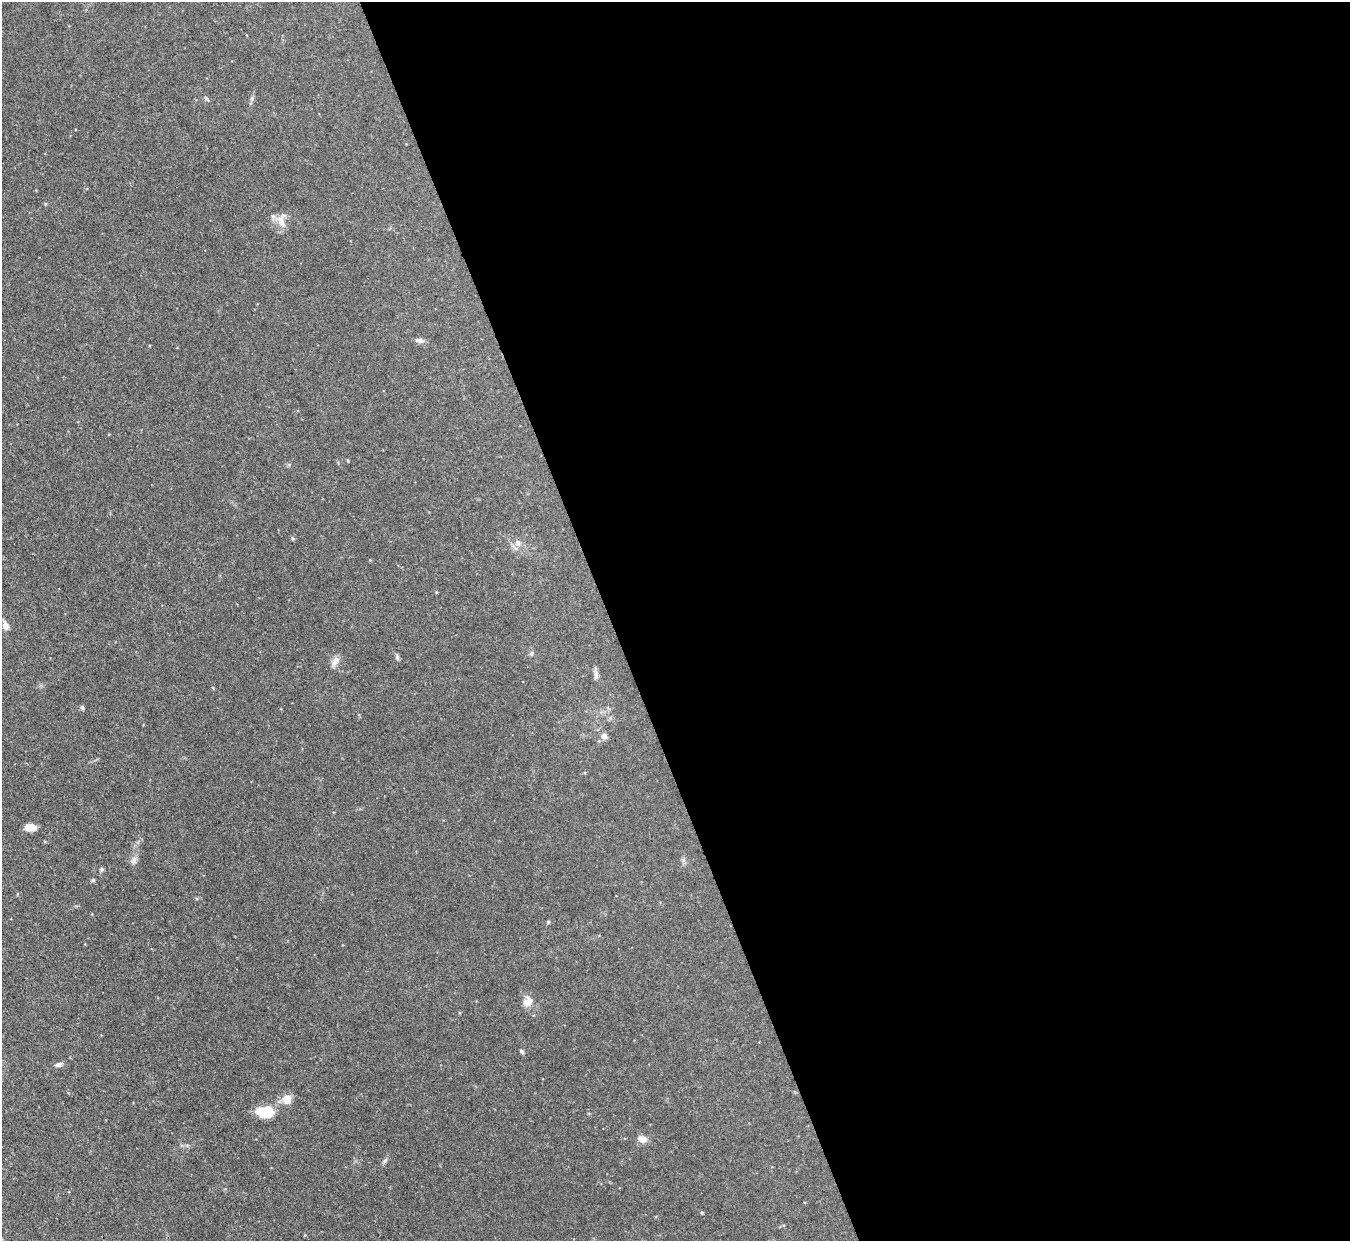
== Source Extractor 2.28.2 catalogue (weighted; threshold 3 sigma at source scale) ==
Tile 8 of 4 x 4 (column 4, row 2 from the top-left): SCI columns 4044-5391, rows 2624-3862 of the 5393 x 5373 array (HDU 1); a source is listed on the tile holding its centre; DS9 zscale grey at full resolution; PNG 1352 x 1243 px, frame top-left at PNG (2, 2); no overlay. Shown black and unused: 55% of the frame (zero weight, under 3 of 4 exposures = <1% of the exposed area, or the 3 px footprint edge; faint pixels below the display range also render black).
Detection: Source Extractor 2.28.2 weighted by HDU 2 'WHT'; one run over the whole footprint, this tile lists its part. Background 0.0909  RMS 0.0046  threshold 0.0206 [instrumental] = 3 sigma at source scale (4.5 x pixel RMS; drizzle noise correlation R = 1.50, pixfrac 1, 0.05/0.05 arcsec/px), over >= 5 px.
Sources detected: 28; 1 inside a brighter listed object's ellipse — not listed separately; the other 27 listed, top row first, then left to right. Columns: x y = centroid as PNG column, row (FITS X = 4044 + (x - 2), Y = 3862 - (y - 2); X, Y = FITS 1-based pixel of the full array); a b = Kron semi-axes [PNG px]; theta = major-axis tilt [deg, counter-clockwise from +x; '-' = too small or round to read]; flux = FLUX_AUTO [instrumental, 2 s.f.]
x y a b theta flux
281 221 18 9 -71 4.2
419 340 12 6 -9 1.7
348 460 5 3 - 0.44
293 539 6 3 -20 0.55
518 543 9 7 -65 2
370 560 3 3 - 0.35
5 626 12 7 -67 2.5
531 654 6 4 47 0.71
397 657 8 5 -81 0.93
335 661 14 7 54 2.7
596 675 13 6 90 1.7
213 688 4 3 - 0.38
82 707 6 5 - 0.71
604 736 7 7 - 1.9
30 827 13 7 3 4.1
134 860 12 6 80 1.9
101 869 6 5 - 0.74
93 880 5 5 - 0.65
548 922 5 4 - 0.52
528 1001 15 12 75 3.9
522 1051 7 4 -49 0.7
58 1064 10 6 15 1.6
287 1099 7 7 - 6.8
266 1112 18 14 19 9.9
642 1139 9 8 - 3.8
385 1161 8 4 53 0.92
702 1213 4 3 - 0.42